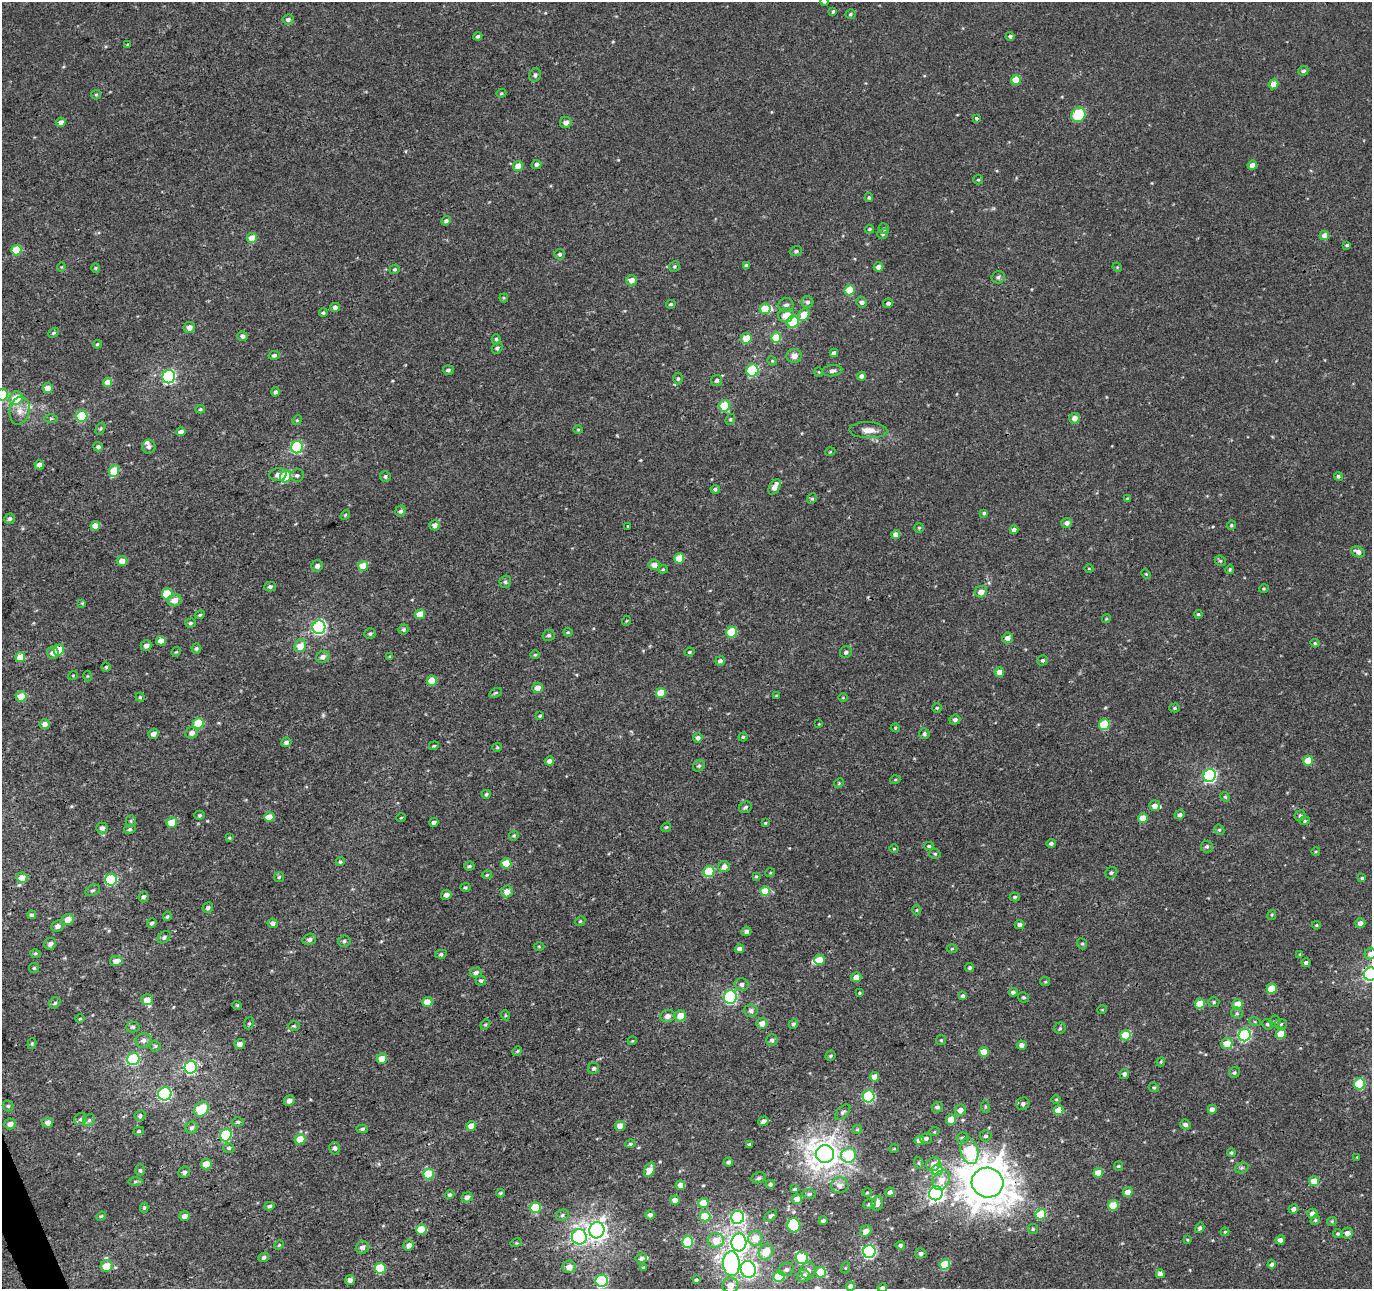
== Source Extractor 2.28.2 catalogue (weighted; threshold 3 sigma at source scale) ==
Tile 7 of 4 x 4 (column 3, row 2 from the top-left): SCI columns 2797-4166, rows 2709-3995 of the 5660 x 5457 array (HDU 1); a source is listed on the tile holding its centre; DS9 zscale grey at full resolution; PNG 1374 x 1291 px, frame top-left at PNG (2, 2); each listed source drawn as its Kron ellipse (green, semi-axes under 4 px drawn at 4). Shown black and unused: <1% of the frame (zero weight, under 3 of 4 exposures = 5% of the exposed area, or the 3 px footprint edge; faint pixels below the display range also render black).
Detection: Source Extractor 2.28.2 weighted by HDU 2 'WHT'; one run over the whole footprint, this tile lists its part. Background 0.00192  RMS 0.0036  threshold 0.0161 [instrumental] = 3 sigma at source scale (4.5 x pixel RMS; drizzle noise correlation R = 1.50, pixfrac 1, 0.0396/0.0396 arcsec/px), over >= 5 px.
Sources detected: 488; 4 inside a brighter listed object's ellipse — not listed separately; the other 484 listed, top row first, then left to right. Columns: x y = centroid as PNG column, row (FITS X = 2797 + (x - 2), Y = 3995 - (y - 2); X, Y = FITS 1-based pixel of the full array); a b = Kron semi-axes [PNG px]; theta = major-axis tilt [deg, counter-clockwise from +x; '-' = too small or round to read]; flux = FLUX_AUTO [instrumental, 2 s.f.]
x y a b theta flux
824 2 4 4 - 0.49
833 11 3 3 - 0.46
850 14 5 5 - 0.62
288 20 5 5 - 0.99
478 36 4 3 - 0.8
1010 36 4 4 - 0.74
128 45 4 4 - 0.48
1303 71 5 4 - 0.87
535 75 7 6 - 0.99
1016 80 5 5 - 7.2
1274 84 5 4 - 3.6
501 93 5 4 - 0.43
96 95 5 4 - 0.43
1078 115 8 7 - 13
976 118 3 3 - 1.3
61 122 5 4 - 1.8
566 122 6 5 - 1.8
536 164 5 4 - 1.1
1252 165 5 4 - 2.5
518 166 5 5 - 4.2
978 180 5 4 - 0.5
869 198 4 3 - 0.53
446 221 5 4 - 0.9
869 229 5 3 - 0.46
884 229 5 5 - 0.69
883 234 5 5 - 0.64
1324 235 5 4 - 3
252 238 5 5 - 5.1
1347 245 3 3 - 0.49
16 250 5 5 - 12
796 251 6 5 - 0.82
560 254 5 5 - 0.76
746 265 4 3 - 0.78
674 266 5 5 - 0.57
61 267 4 3 - 0.25
879 267 5 4 - 1.9
1117 267 5 4 - 0.32
96 268 5 4 - 0.42
395 269 5 4 - 0.66
998 277 7 6 - 0.88
632 280 5 5 - 3.2
849 290 5 5 - 9.7
504 298 4 4 - 0.38
807 302 6 6 - 1
862 302 5 5 - 1.3
888 303 5 4 - 0.87
671 304 5 3 - 0.52
786 305 8 7 - 1.2
335 307 5 4 - 1.2
765 309 5 5 - 6.9
323 313 4 3 - 0.54
786 315 8 7 - 4.4
804 315 7 5 50 5.4
793 322 6 6 - 11
189 327 6 5 - 2.2
54 333 6 4 39 0.56
242 336 5 4 - 1.1
746 338 5 5 - 5.5
776 338 5 5 - 9.5
496 339 5 4 - 0.55
97 344 4 3 - 0.44
497 348 6 5 - 0.89
834 353 4 4 - 0.99
274 355 5 4 - 0.84
794 356 7 7 - 2.3
772 361 5 4 - 0.42
448 370 5 4 - 0.92
752 371 6 6 - 27
832 371 10 5 7 1.3
819 372 5 3 - 0.29
861 376 4 4 - 1.2
169 377 6 6 - 64
678 379 6 5 - 0.72
717 380 5 5 - 0.87
108 382 5 4 - 4.3
48 388 5 5 - 4.2
275 392 4 4 - 0.8
2 395 6 5 - 14
16 398 7 6 - 8.4
725 406 6 5 - 16
200 409 5 4 - 0.5
20 411 14 9 79 3.3
82 416 6 5 - 19
51 418 6 4 0 0.53
1075 418 5 5 - 2.5
730 419 6 4 68 0.5
297 420 5 4 - 0.37
100 429 6 4 58 0.54
578 429 5 3 - 0.34
868 430 19 8 -2 3.1
181 432 5 4 - 2.2
98 447 5 4 - 0.84
149 447 7 7 - 1.3
297 447 6 6 - 37
830 452 5 3 - 0.31
39 465 5 4 - 2.1
114 471 6 5 - 8.2
278 475 8 6 5 1.7
297 475 7 6 - 0.92
286 476 6 5 - 16
385 476 6 5 - 0.66
1338 476 4 4 - 0.62
775 487 8 5 61 2.9
715 489 4 4 - 0.77
1127 498 3 3 - 0.38
812 499 5 4 - 0.55
401 511 6 5 - 1
984 513 4 4 - 0.58
345 515 5 4 - 0.44
10 519 5 5 - 0.86
1067 523 5 5 - 1.9
435 525 5 5 - 1.7
1231 525 5 4 - 0.51
95 526 5 4 - 4.3
628 526 3 3 - 1.8
919 528 5 5 - 0.45
1014 530 4 4 - 1.6
896 534 5 4 - 2.3
1358 552 7 5 -25 1.7
679 558 5 5 - 8.8
122 561 5 5 - 2.7
1220 561 6 5 - 0.53
654 565 5 5 - 2.5
317 566 6 5 - 1.1
363 566 5 5 - 7.1
663 569 4 4 - 0.39
1089 569 4 3 - 0.26
1230 569 5 4 - 0.5
1146 574 5 3 - 0.35
505 582 6 5 - 0.75
270 587 5 5 - 0.81
1264 588 5 3 - 0.36
981 592 6 5 - 2.7
167 594 5 5 - 13
175 600 7 6 - 2.9
82 603 4 4 - 0.34
420 614 5 5 - 5.1
1198 614 4 3 - 0.42
200 615 5 4 - 0.42
1106 619 4 3 - 0.35
626 621 5 3 - 0.32
190 623 5 4 - 0.69
319 627 7 6 - 78
404 629 5 4 - 0.69
568 632 4 4 - 0.38
731 632 5 5 - 15
370 634 5 5 - 0.75
549 635 6 5 - 0.79
1008 638 5 5 - 2.5
161 641 5 5 - 2.7
1315 643 4 4 - 0.43
146 645 5 5 - 1.5
300 646 6 5 - 4.8
196 648 5 5 - 0.67
59 650 5 5 - 9.2
176 652 5 4 - 0.34
689 652 5 3 - 0.42
846 652 6 5 - 0.9
53 653 6 6 - 1.7
535 655 5 4 - 0.41
390 656 4 3 - 0.35
20 657 5 5 - 6
323 657 7 6 - 1.7
1043 660 5 5 - 0.7
720 661 5 4 - 1.1
106 667 4 4 - 0.49
999 672 5 4 - 3.2
73 675 5 3 - 0.31
87 676 5 3 - 0.33
432 681 5 5 - 6.9
538 688 5 5 - 2.9
495 693 6 3 27 0.48
661 693 5 5 - 8.4
776 696 4 3 - 0.36
21 697 5 5 - 6.1
140 697 4 4 - 0.49
843 698 5 3 - 0.29
937 708 4 4 - 0.47
1175 708 5 4 - 0.55
540 716 3 3 - 0.41
955 720 5 5 - 0.97
198 723 5 5 - 13
45 724 5 5 - 2.2
819 724 3 3 - 0.26
1104 725 5 5 - 12
895 728 4 4 - 0.37
192 733 6 6 - 1.8
153 734 5 5 - 1.8
924 734 5 5 - 0.8
743 737 4 4 - 0.45
698 738 4 4 - 1.3
286 742 5 5 - 1.2
434 746 5 3 - 0.41
497 747 4 4 - 0.39
549 761 5 4 - 1.6
1308 761 5 4 - 7
699 766 6 5 - 0.66
1210 775 6 6 - 62
895 780 5 3 - 0.33
839 783 5 4 - 0.42
486 794 4 4 - 0.54
1225 797 5 4 - 0.48
1155 806 5 5 - 2.6
745 807 6 5 - 0.91
200 815 5 4 - 0.5
1180 815 5 4 - 0.91
1300 816 5 5 - 0.78
269 817 5 5 - 4.2
401 818 5 3 - 0.31
1143 818 5 5 - 4.9
131 821 5 5 - 0.53
1305 821 5 4 - 0.44
434 822 4 4 - 1.2
172 823 5 5 - 6.6
765 823 4 4 - 0.44
666 827 5 4 - 0.47
102 828 6 5 - 1.5
130 829 6 4 15 0.57
1219 830 5 5 - 0.51
514 836 5 4 - 0.49
229 838 4 4 - 0.39
1051 843 5 4 - 0.8
929 846 5 4 - 0.54
1207 846 6 6 - 0.89
894 849 4 3 - 0.3
1316 851 4 3 - 0.31
935 854 5 5 - 0.59
340 862 5 4 - 0.6
506 863 5 5 - 6.7
469 866 5 4 - 0.6
724 867 6 5 - 2.4
709 872 5 5 - 18
770 873 5 3 - 0.33
1111 873 6 5 - 0.7
487 875 5 4 - 0.52
756 876 4 4 - 0.39
279 877 5 5 - 0.5
22 878 5 5 - 3.8
1362 878 4 4 - 0.49
111 880 6 6 - 30
465 887 5 3 - 0.47
93 890 8 5 27 0.71
507 891 6 6 - 2.9
765 891 5 5 - 7.3
446 895 5 4 - 1.8
143 897 5 5 - 1
1015 897 5 4 - 0.56
208 908 6 5 - 0.96
917 910 5 3 - 0.41
32 915 4 4 - 0.71
1272 915 5 4 - 0.4
167 916 5 4 - 0.5
68 919 6 5 - 3.7
580 921 5 4 - 0.47
152 923 5 4 - 0.77
273 923 5 4 - 1.3
1360 923 5 5 - 1.9
1019 925 5 4 - 1.3
1316 925 4 3 - 0.35
58 926 6 5 - 1.6
746 931 5 4 - 0.97
164 937 7 5 38 0.76
309 939 7 5 19 1.1
344 941 6 5 - 0.74
50 944 6 5 - 1.2
1082 944 6 4 -67 0.53
539 946 5 3 - 0.33
740 949 4 4 - 2.2
952 949 5 3 - 0.35
35 953 5 3 - 0.42
441 954 6 4 10 0.69
1300 954 4 3 - 0.4
1370 954 6 5 - 1.5
819 960 5 5 - 5.1
116 961 6 5 - 2.2
1306 963 4 4 - 0.86
970 967 4 4 - 0.67
34 968 5 5 - 0.52
476 972 6 5 - 1.3
1370 974 6 6 - 78
856 977 5 4 - 2.8
481 981 5 5 - 0.7
1045 982 5 4 - 0.42
742 984 7 6 - 1.5
1272 989 5 5 - 6.3
1013 992 4 4 - 0.82
860 993 4 3 - 0.32
963 996 4 4 - 0.94
730 997 7 6 - 53
1023 997 5 5 - 0.66
147 1000 6 5 - 3.8
427 1002 5 5 - 4.5
1214 1002 5 4 - 0.53
55 1003 6 5 - 0.67
1200 1004 5 5 - 7.3
1237 1004 5 5 - 6.7
237 1005 4 4 - 0.41
1102 1010 5 3 - 0.26
751 1011 7 6 - 1.2
1237 1013 6 5 - 0.68
505 1015 5 3 - 0.37
667 1016 7 6 - 1.8
680 1016 5 5 - 4.8
80 1019 5 3 - 0.34
1275 1021 5 5 - 0.61
1255 1022 6 3 -19 0.41
249 1023 6 5 - 0.6
762 1023 5 5 - 2.7
485 1024 5 4 - 0.48
793 1024 5 4 - 0.85
1267 1024 5 5 - 0.7
1281 1024 6 5 - 0.67
294 1026 6 4 0 0.48
133 1027 7 5 1 0.71
1060 1028 5 5 - 0.68
1281 1034 5 5 - 6.3
1126 1035 5 5 - 10
1245 1035 6 6 - 49
143 1040 8 7 - 1.5
772 1040 6 5 - 1
941 1040 5 5 - 0.46
632 1041 4 3 - 0.3
1227 1043 6 5 - 4.9
32 1044 5 4 - 0.46
240 1044 5 4 - 1.8
1022 1045 5 4 - 1.5
155 1046 5 5 - 0.61
517 1051 5 4 - 0.45
984 1052 5 5 - 4.3
830 1056 5 4 - 0.58
382 1058 5 5 - 4.7
133 1059 6 6 - 24
1161 1062 4 4 - 0.37
191 1067 6 6 - 58
594 1068 5 5 - 0.71
1234 1073 6 5 - 0.7
1124 1074 5 5 - 1.1
874 1077 5 4 - 3.5
1359 1084 6 5 - 19
1154 1087 5 4 - 0.54
165 1094 7 6 - 58
869 1096 6 6 - 36
1056 1099 4 3 - 0.32
289 1100 5 5 - 1.5
1023 1104 7 6 - 1.1
8 1106 5 5 - 0.57
937 1107 5 5 - 0.92
985 1107 6 3 -82 0.41
201 1109 8 6 52 12
1212 1109 4 4 - 1.9
960 1110 6 5 - 2
1058 1110 5 5 - 5.9
843 1112 9 5 46 0.91
140 1116 5 5 - 0.77
81 1119 7 5 32 0.92
89 1120 6 5 - 0.83
951 1120 5 5 - 4.5
763 1121 5 4 - 1.5
238 1122 6 4 3 0.62
48 1123 5 5 - 1.9
10 1124 6 5 - 1.7
1185 1125 5 5 - 1.1
471 1126 5 4 - 4.2
620 1126 5 5 - 3.8
192 1128 6 5 - 0.93
362 1129 6 4 3 0.68
857 1129 5 4 - 0.4
139 1131 5 4 - 0.56
934 1132 5 3 - 0.3
226 1135 6 6 - 24
986 1136 6 5 - 0.8
926 1138 6 5 - 0.77
963 1138 6 5 - 0.83
300 1139 5 5 - 5.6
919 1141 5 4 - 3.7
630 1144 5 4 - 0.59
749 1144 3 3 - 0.6
229 1148 5 4 - 0.52
335 1148 6 5 - 0.98
894 1149 5 3 - 0.27
969 1151 13 8 -75 21
1231 1153 4 4 - 0.47
825 1154 9 9 - 430
849 1155 7 7 - 19
1357 1157 4 3 - 0.27
728 1162 5 4 - 0.84
919 1163 6 4 -71 0.45
206 1164 5 5 - 5.1
933 1164 7 6 - 2.5
1118 1166 5 4 - 0.4
1242 1168 7 5 20 0.67
140 1170 6 5 - 0.61
649 1170 7 5 63 4.1
937 1170 6 5 - 10
184 1172 6 5 - 1.1
1098 1173 5 4 - 5.4
428 1174 5 5 - 15
759 1178 7 5 13 0.88
941 1180 10 8 61 4.2
135 1181 7 4 1 0.58
1314 1181 5 5 - 4.7
987 1183 16 15 - 980
770 1184 5 4 - 0.76
680 1185 5 4 - 2.4
840 1185 8 8 - 2.1
795 1189 3 3 - 0.48
890 1192 5 4 - 1
1128 1192 5 4 - 2.8
500 1193 4 3 - 0.42
867 1193 5 3 - 0.31
936 1193 7 6 - 110
809 1194 7 5 1 0.61
450 1195 5 4 - 0.78
467 1197 5 5 - 1.6
797 1199 5 4 - 2.8
675 1200 5 4 - 2.4
703 1203 5 5 - 6.1
877 1203 7 5 79 2.2
869 1204 6 5 - 0.68
1113 1205 5 5 - 8.9
269 1206 5 4 - 0.66
144 1208 5 4 - 0.53
535 1208 5 5 - 16
1293 1209 5 4 - 1.6
1041 1214 5 5 - 13
1312 1214 5 5 - 1.9
562 1215 7 5 24 0.79
650 1215 5 4 - 1
101 1216 5 4 - 0.43
185 1216 5 4 - 1.6
705 1216 5 5 - 11
771 1216 7 4 37 0.78
738 1217 6 6 - 61
1315 1220 5 4 - 0.49
823 1221 4 3 - 0.95
1332 1221 5 4 - 0.41
794 1225 7 6 - 15
1200 1228 5 4 - 0.8
421 1229 5 5 - 9.6
1033 1229 5 5 - 0.56
597 1230 8 7 - 190
866 1231 6 5 - 2.6
1225 1232 4 3 - 0.43
1347 1233 5 5 - 2.1
1338 1234 4 4 - 0.65
579 1237 7 7 - 58
755 1238 7 7 - 4.6
1187 1240 4 3 - 0.37
1280 1240 5 4 - 1.6
716 1241 8 7 - 4.8
687 1242 6 5 - 23
739 1242 9 7 87 150
516 1243 5 3 - 0.36
279 1245 5 3 - 0.37
409 1245 5 5 - 2.2
900 1245 5 4 - 0.77
362 1247 6 6 - 1.7
869 1251 6 6 - 68
766 1252 8 7 - 5.4
921 1253 5 5 - 0.94
264 1257 5 4 - 0.83
641 1258 6 5 - 0.87
802 1258 6 6 - 27
731 1264 12 8 -87 100
1272 1264 4 4 - 1.1
945 1265 5 5 - 10
107 1266 6 5 - 6.2
569 1267 6 6 - 2.8
380 1268 5 5 - 18
643 1268 4 3 - 0.41
845 1268 5 3 - 0.35
748 1269 8 7 - 95
786 1269 8 6 25 1.2
808 1270 8 7 - 2.1
821 1272 5 5 - 10
1160 1274 4 4 - 2
803 1276 6 6 - 2.2
779 1277 5 5 - 16
350 1280 5 5 - 1.3
696 1280 4 3 - 0.75
602 1281 6 6 - 43
730 1285 8 7 - 3.7
851 1286 4 4 - 2.2
882 1288 5 4 - 0.76
Overlapping masked pixels (flux is a lower limit): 3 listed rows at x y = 59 650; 1370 974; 987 1183
Isophote crosses this tile's border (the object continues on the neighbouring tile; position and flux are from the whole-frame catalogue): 7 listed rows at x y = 824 2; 2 395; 1370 954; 1370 974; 730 1285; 851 1286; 882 1288